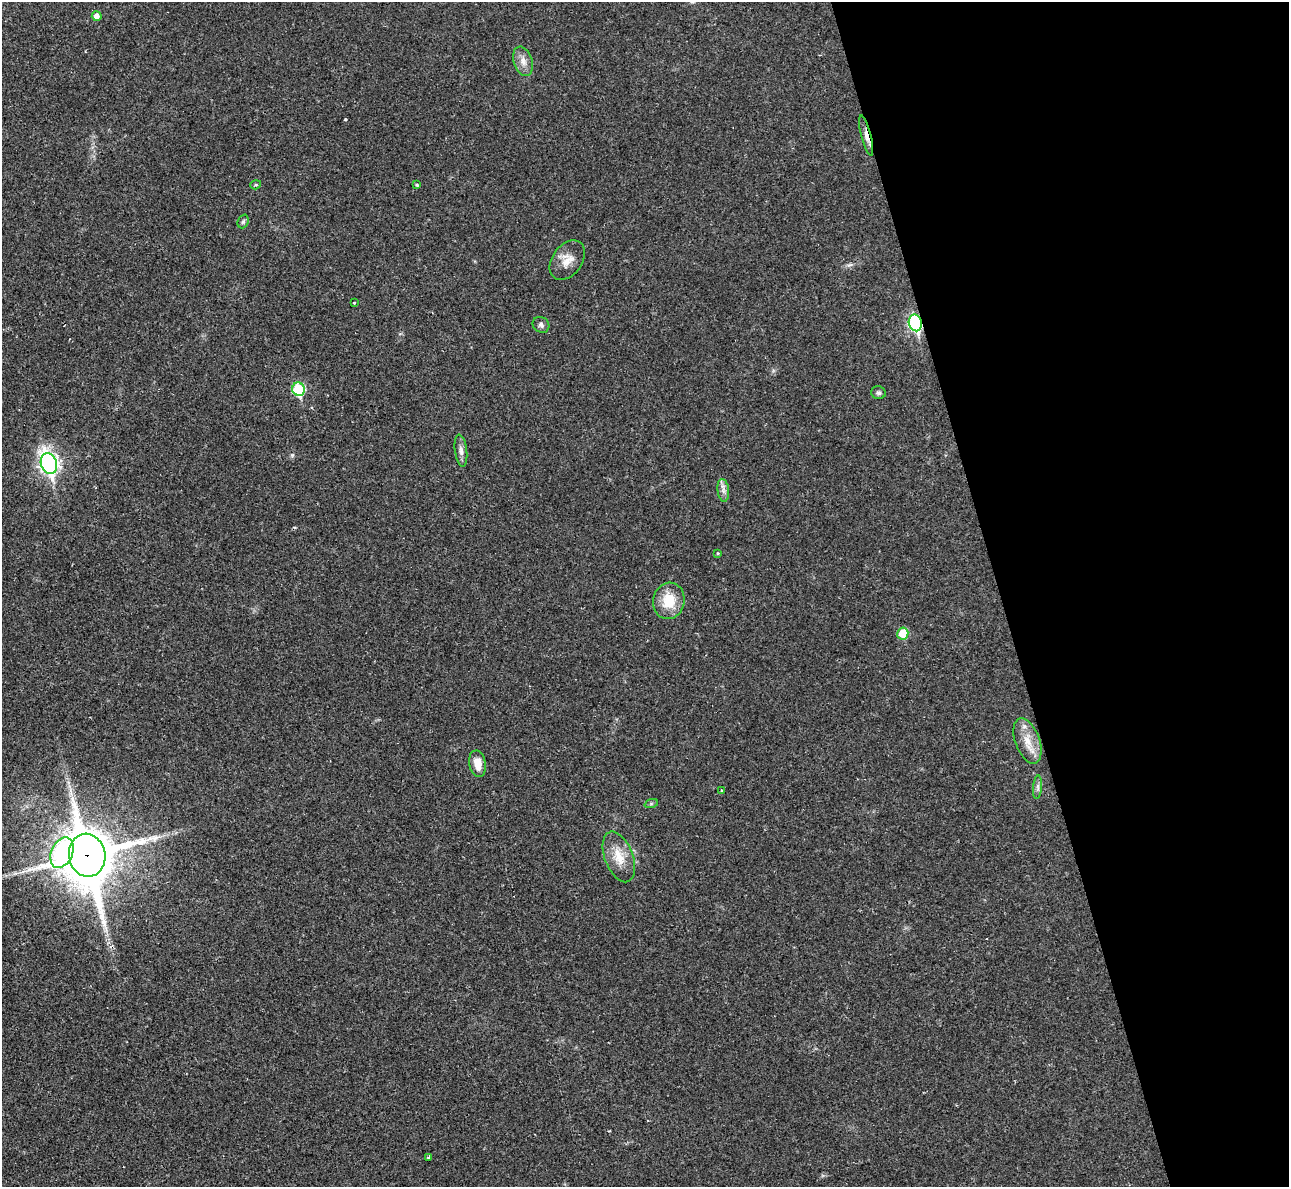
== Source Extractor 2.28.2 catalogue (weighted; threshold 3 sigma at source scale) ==
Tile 12 of 4 x 4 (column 4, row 3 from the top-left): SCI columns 3875-5161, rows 1489-2673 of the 5213 x 5195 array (HDU 1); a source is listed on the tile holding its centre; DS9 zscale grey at full resolution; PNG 1291 x 1189 px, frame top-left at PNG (2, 2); each listed source drawn as its Kron ellipse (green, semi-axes under 4 px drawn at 4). Shown black and unused: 22% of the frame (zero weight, under 2 of 3 exposures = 3% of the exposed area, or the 3 px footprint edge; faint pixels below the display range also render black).
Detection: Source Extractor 2.28.2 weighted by HDU 2 'WHT'; one run over the whole footprint, this tile lists its part. Background 0.0288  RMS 0.0041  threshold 0.0184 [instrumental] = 3 sigma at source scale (4.5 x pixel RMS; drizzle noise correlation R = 1.50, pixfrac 1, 0.05/0.05 arcsec/px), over >= 5 px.
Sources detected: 28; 1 cosmic-ray / hot-pixel residue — neither listed nor drawn; the other 27 listed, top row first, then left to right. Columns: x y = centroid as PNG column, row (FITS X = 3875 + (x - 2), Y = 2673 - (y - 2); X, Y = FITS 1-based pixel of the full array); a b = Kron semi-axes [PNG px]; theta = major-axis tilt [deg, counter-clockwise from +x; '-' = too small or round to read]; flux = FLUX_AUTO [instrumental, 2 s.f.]
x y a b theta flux
97 16 5 5 - 2.3
523 61 15 9 -72 3.2
866 136 21 5 -76 2.8
256 185 5 4 - 0.52
417 185 3 3 - 0.66
243 221 7 5 69 0.83
567 260 22 15 54 5.2
354 302 3 2 - 0.48
915 323 8 6 -78 70
541 325 9 7 -37 1.3
299 389 7 6 - 32
878 393 7 6 - 0.98
461 451 16 6 -83 2
49 464 10 8 -71 150
723 490 11 6 -83 1.8
718 553 4 3 - 0.39
669 601 18 16 76 10
903 634 6 5 - 10
1027 741 24 12 -70 6.7
478 764 13 8 -80 5
1038 787 12 4 86 1.3
722 791 4 3 - 0.77
651 804 7 4 19 0.62
62 853 16 10 65 48
87 855 21 18 -79 2200
619 857 26 14 -69 7.9
429 1157 3 3 - 1.9
Overlapping masked pixels (flux is a lower limit): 3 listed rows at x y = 866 136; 915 323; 87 855
Unlisted compact peaks at least as high as the median listed source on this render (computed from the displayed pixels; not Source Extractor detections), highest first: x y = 292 455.